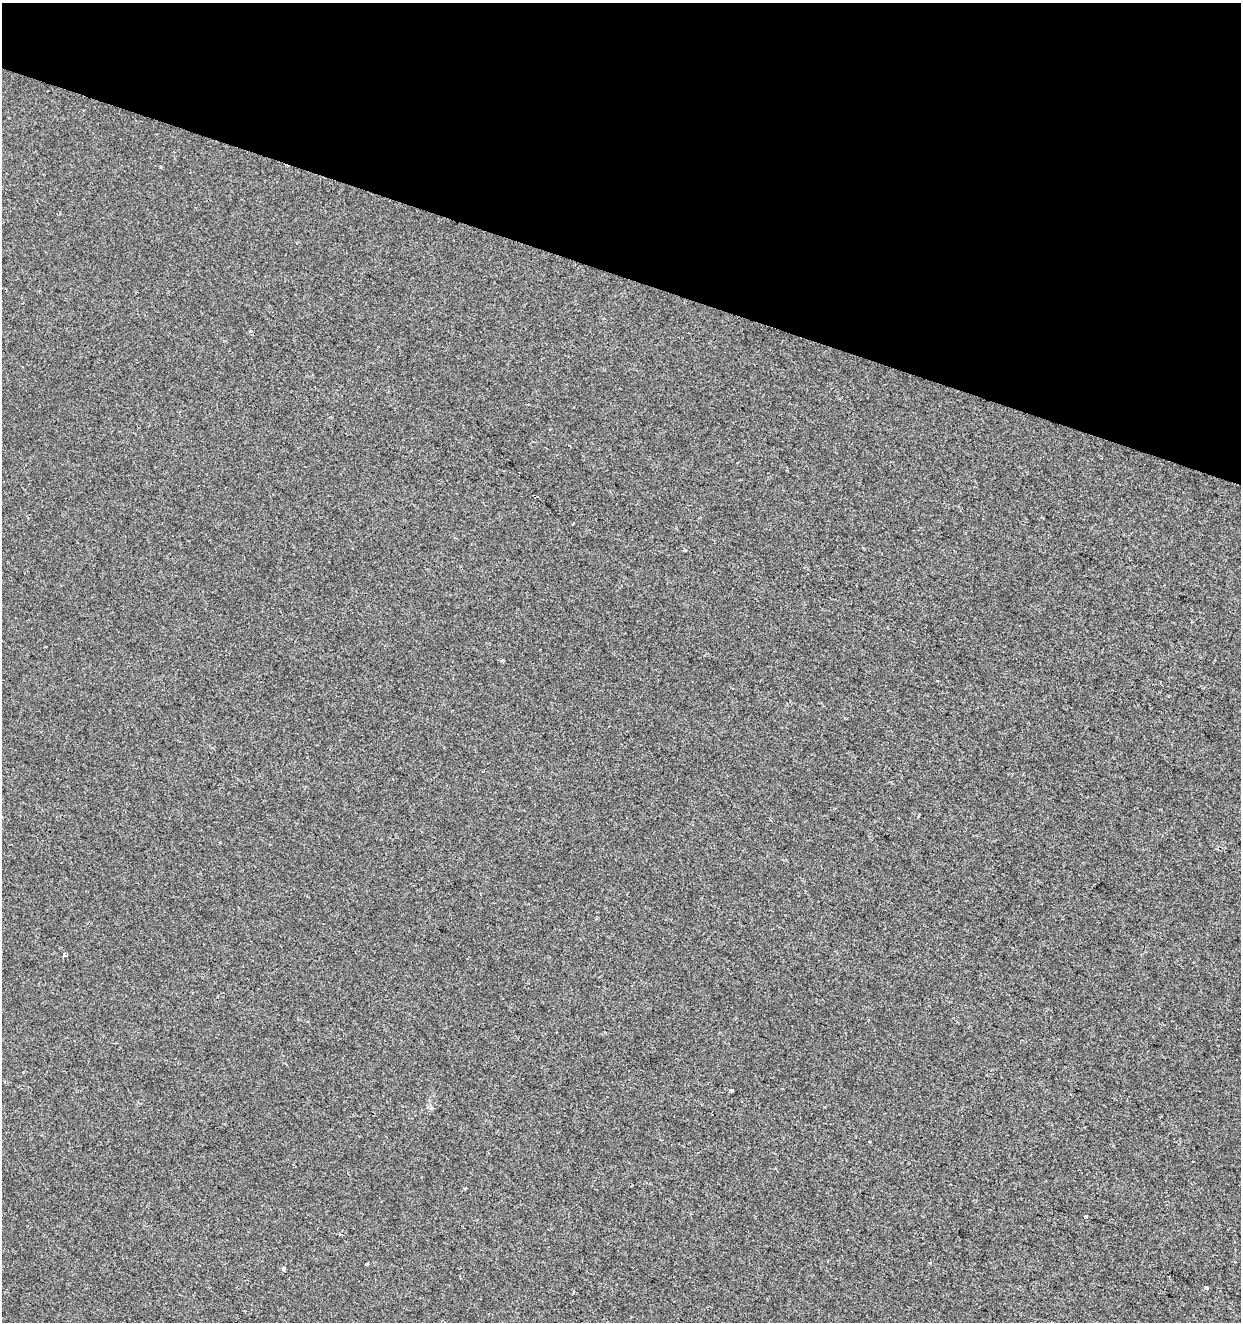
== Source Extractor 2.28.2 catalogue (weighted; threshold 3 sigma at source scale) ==
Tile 2 of 4 x 4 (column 2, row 1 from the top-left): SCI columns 1457-2695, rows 3966-5285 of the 5452 x 5285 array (HDU 1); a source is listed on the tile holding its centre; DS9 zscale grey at full resolution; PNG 1243 x 1324 px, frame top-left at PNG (2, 3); no overlay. Shown black and unused: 21% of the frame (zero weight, under 2 of 3 exposures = <1% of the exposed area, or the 3 px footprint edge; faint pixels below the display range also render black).
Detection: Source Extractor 2.28.2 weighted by HDU 2 'WHT'; one run over the whole footprint, this tile lists its part. Background -3.79e-04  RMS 0.0041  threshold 0.0187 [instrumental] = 3 sigma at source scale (4.5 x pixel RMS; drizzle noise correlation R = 1.50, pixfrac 1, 0.0396/0.0396 arcsec/px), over >= 5 px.
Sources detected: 12; all 12 listed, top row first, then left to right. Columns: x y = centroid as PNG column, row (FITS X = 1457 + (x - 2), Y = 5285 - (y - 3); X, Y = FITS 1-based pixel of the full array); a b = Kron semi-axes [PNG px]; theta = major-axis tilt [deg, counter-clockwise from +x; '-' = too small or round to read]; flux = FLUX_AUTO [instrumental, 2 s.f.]
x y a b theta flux
250 331 5 4 - 0.55
685 550 4 3 - 0.57
502 660 5 3 - 0.48
918 816 3 2 - 0.46
64 955 4 4 - 0.71
731 1090 3 3 - 1.6
870 1142 3 2 - 0.47
465 1188 4 3 - 0.38
1086 1217 3 3 - 1.5
366 1264 3 3 - 1.9
283 1269 6 4 90 0.71
1207 1288 3 3 - 1.4